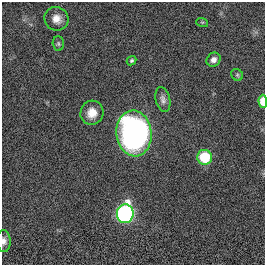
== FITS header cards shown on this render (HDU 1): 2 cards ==
NAXIS1  =                  263
NAXIS2  =                  263

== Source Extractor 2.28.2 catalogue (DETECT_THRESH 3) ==
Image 263 x 263 px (HDU 1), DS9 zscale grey, 1 PNG px = 1 image px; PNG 267 x 267 px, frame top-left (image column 1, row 263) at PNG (2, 2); each listed source drawn as its Kron ellipse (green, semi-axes under 4 px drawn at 4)
Background 0.00284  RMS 0.036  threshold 0.107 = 3 sigma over >= 5 px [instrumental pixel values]
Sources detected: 13; all 13 listed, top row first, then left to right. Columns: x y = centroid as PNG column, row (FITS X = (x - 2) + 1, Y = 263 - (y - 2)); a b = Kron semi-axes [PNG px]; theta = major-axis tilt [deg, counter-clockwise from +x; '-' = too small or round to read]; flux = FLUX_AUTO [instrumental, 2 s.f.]
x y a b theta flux
56 19 12 11 - 22
202 22 6 4 -17 2.5
58 44 7 5 -88 4.9
214 60 7 6 - 11
132 61 5 4 - 4.2
237 75 6 5 - 4
163 100 12 7 -77 11
263 101 6 4 -88 39
92 113 12 11 - 27
134 133 23 17 -84 800
205 157 7 7 - 100
125 214 9 8 - 670
4 241 11 7 -88 11
At the frame edge (FLAGS 8, measured only in part): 2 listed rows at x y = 263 101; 4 241